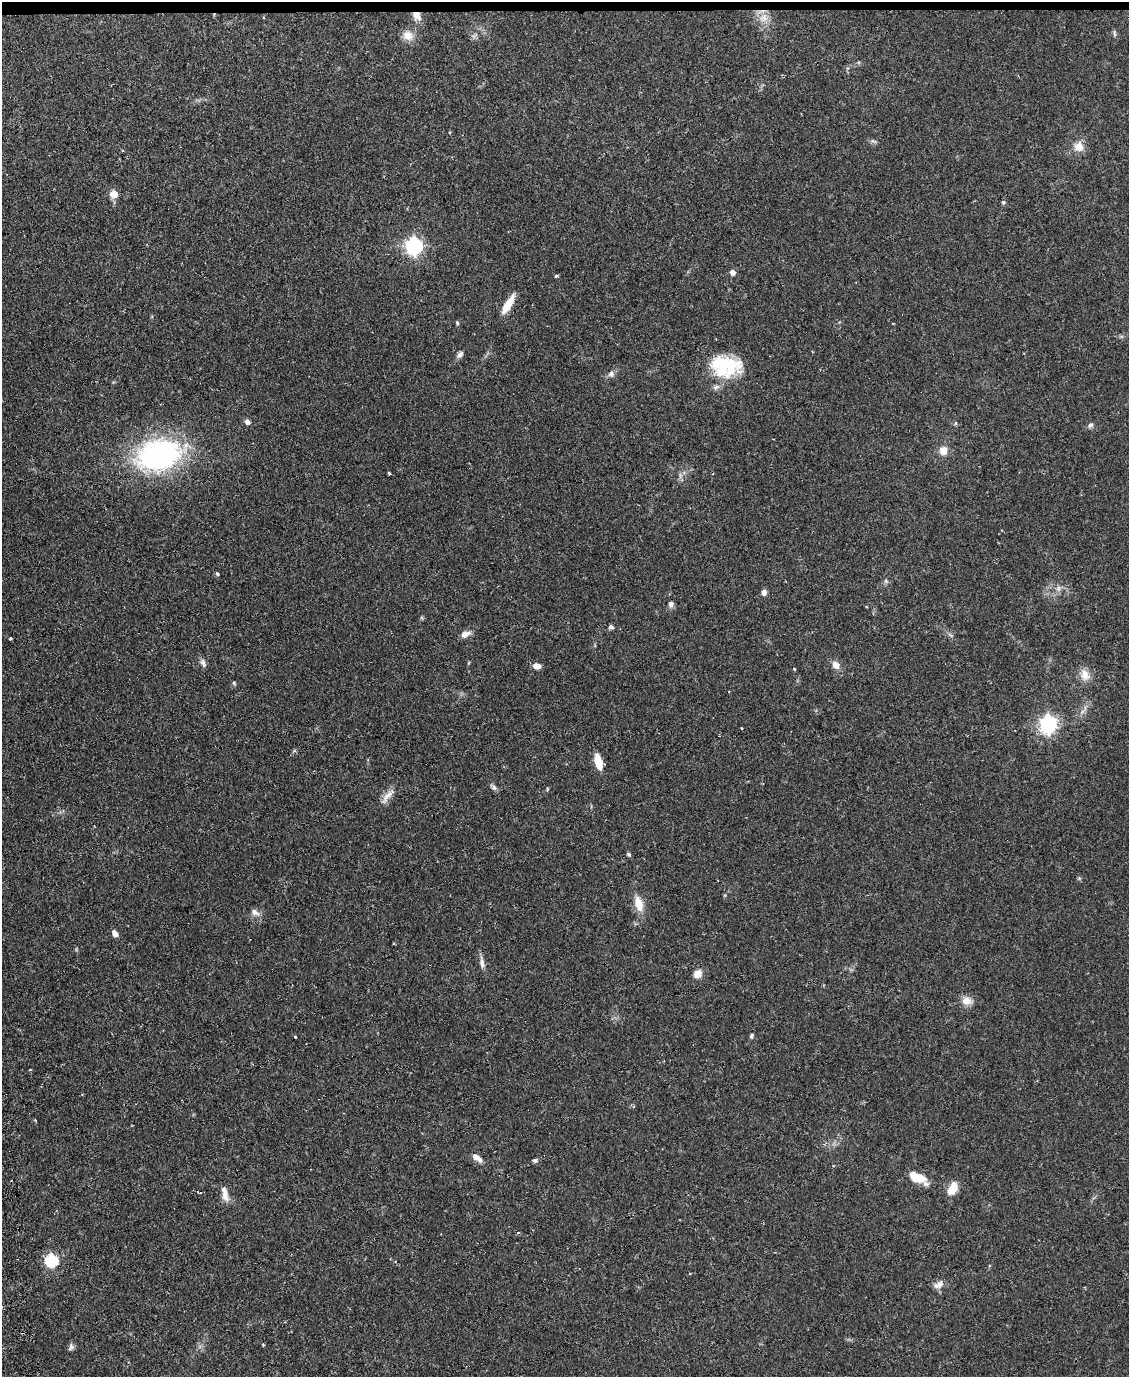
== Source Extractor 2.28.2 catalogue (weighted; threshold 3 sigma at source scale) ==
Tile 3 of 4 x 3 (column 3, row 1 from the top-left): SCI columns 2311-3437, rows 2886-4260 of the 4619 x 4496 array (HDU 1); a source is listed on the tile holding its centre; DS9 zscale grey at full resolution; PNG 1131 x 1379 px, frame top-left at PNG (2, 2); no overlay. Shown black and unused: <1% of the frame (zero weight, under 2 of 3 exposures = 3% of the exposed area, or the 3 px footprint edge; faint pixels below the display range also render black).
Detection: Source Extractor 2.28.2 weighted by HDU 2 'WHT'; one run over the whole footprint, this tile lists its part. Background 0.0815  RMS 0.0057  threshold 0.0255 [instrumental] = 3 sigma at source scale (4.5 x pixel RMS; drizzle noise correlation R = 1.50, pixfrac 1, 0.05/0.05 arcsec/px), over >= 5 px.
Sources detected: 68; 1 inside a brighter object's white glare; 1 cosmic-ray / hot-pixel residue — not listed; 1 inside a brighter listed object's ellipse — not listed separately; the other 65 listed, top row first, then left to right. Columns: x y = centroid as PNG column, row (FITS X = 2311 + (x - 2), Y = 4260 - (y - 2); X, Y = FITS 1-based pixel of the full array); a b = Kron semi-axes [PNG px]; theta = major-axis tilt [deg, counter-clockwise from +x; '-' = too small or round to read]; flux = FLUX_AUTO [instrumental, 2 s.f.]
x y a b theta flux
417 16 13 9 -47 4.4
264 17 3 2 - 0.61
764 18 13 13 - 6.6
1114 33 10 4 -85 1.1
408 36 14 12 -27 5.6
873 141 10 4 -26 1.2
1079 147 12 12 - 6.2
114 194 5 5 - 12
1003 202 5 5 - 0.82
414 246 7 7 - 180
733 272 5 5 - 3.4
556 276 5 3 - 0.9
508 304 25 7 59 9
457 323 6 4 -70 0.75
460 354 9 6 47 2.1
726 365 41 22 -12 30
611 374 9 9 - 2.3
716 387 10 7 31 2.2
247 422 7 6 - 2.1
955 423 6 4 88 0.7
1090 425 8 6 29 1.5
943 450 8 8 - 6.1
159 455 51 31 15 120
389 473 3 3 - 0.99
217 574 4 3 - 1.4
886 581 7 6 - 1.3
1058 588 9 6 59 2.2
764 592 7 5 85 2.6
671 604 8 7 - 1.9
611 627 6 5 - 1.4
465 634 11 7 20 3.6
11 638 3 3 - 0.84
203 663 11 7 -67 2.1
836 665 10 8 -50 4.2
537 666 10 7 -9 2.9
794 669 3 3 - 0.74
1085 675 16 12 -70 6.4
234 683 5 4 - 0.76
1082 712 11 4 45 2.2
1048 724 7 7 - 220
742 728 3 3 - 1
294 751 7 4 37 0.82
598 762 16 7 -75 10
493 787 10 6 -43 1.7
547 789 6 3 72 0.57
387 796 27 8 50 5.1
628 854 6 5 - 0.87
1079 878 6 4 -72 0.72
639 904 22 11 -73 8.4
255 912 13 8 -32 3.1
115 933 8 6 -53 2.9
482 963 15 6 -85 2.9
698 974 9 8 - 5.5
967 1001 15 11 -12 4.9
751 1036 7 5 70 1.1
295 1037 3 3 - 1.2
477 1158 12 6 -37 4.7
535 1160 7 5 0 1.2
918 1177 20 9 -27 13
952 1189 14 8 59 9.4
225 1197 15 8 -68 4.4
51 1260 6 6 - 69
939 1285 15 9 28 3.6
263 1345 3 3 - 0.52
71 1347 9 7 74 1.8
Overlapping masked pixels (flux is a lower limit): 1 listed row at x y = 417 16